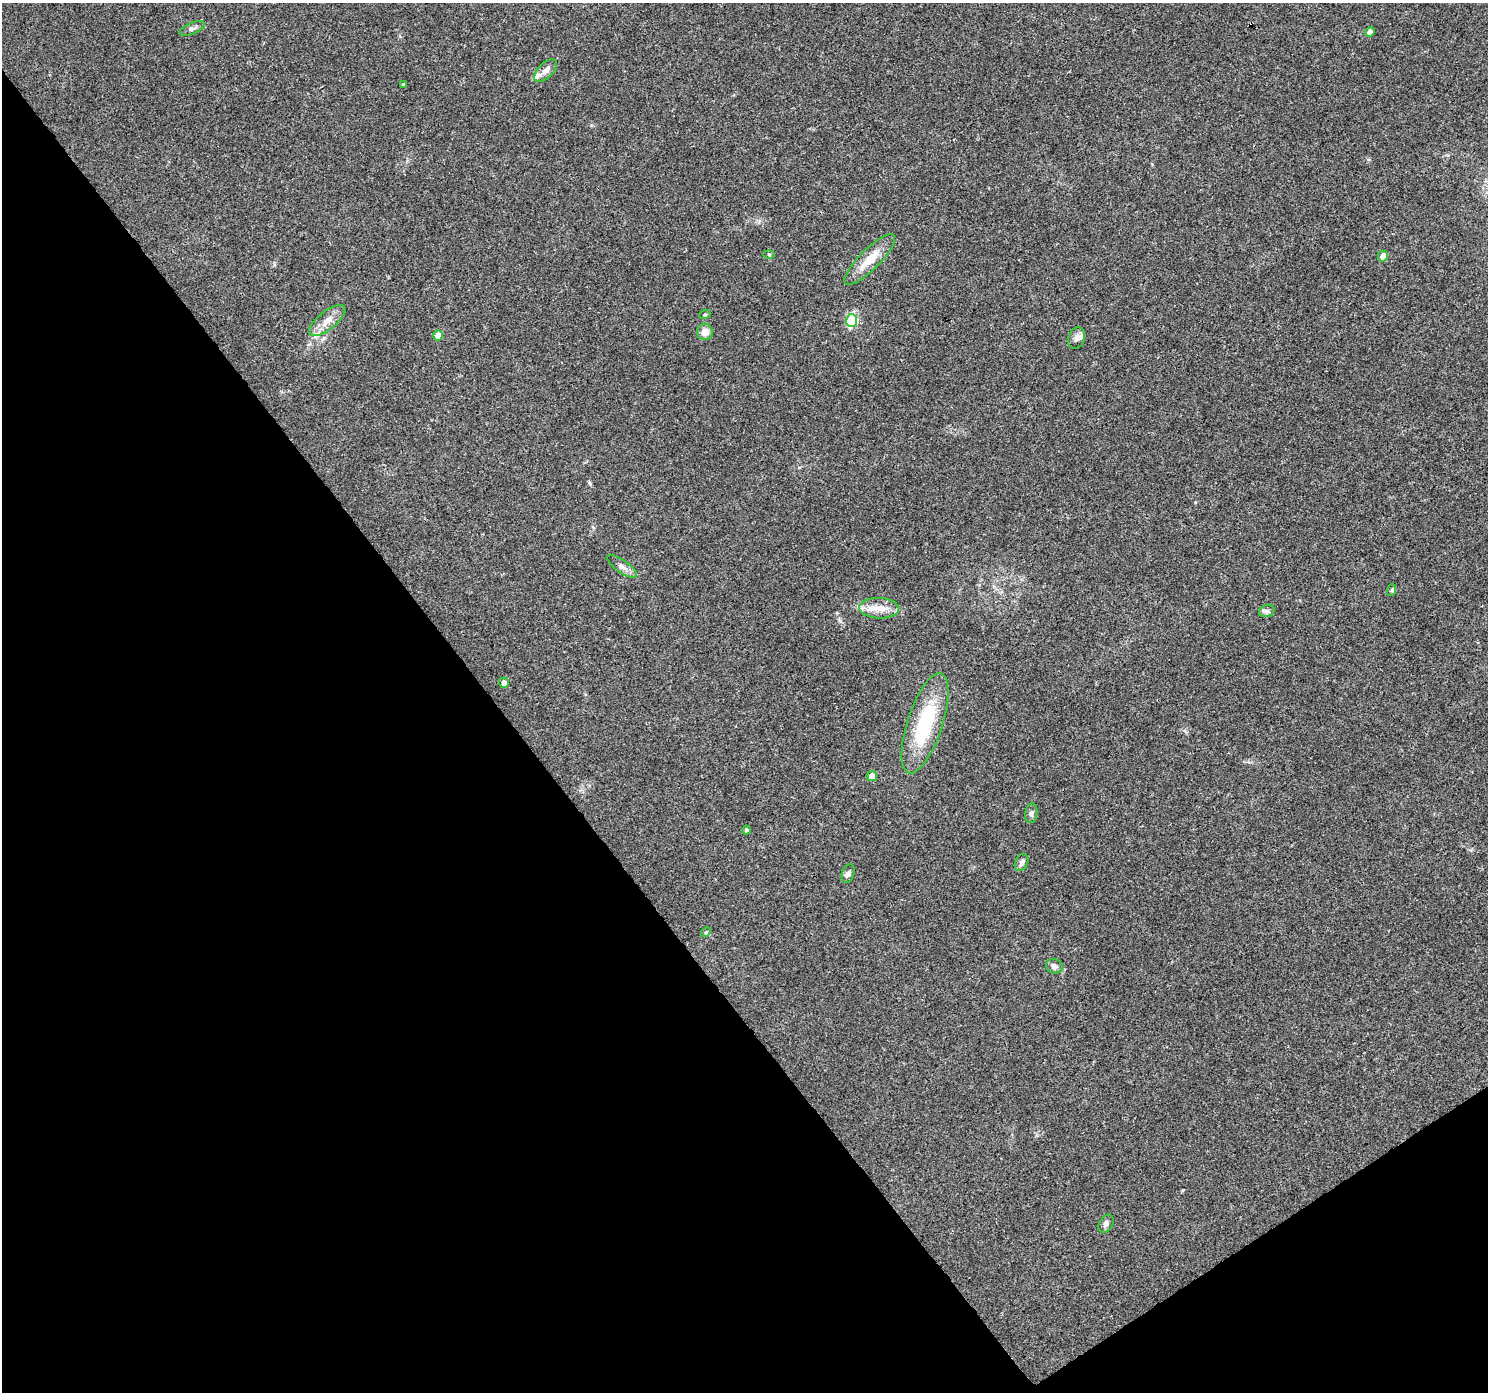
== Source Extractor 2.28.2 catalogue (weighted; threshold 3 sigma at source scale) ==
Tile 14 of 4 x 4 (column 2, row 4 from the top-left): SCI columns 1491-2976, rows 192-1581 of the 5949 x 5879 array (HDU 1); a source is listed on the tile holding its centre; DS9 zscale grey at full resolution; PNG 1490 x 1394 px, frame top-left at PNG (2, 3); each listed source drawn as its Kron ellipse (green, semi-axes under 4 px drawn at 4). Shown black and unused: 37% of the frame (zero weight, under 3 of 4 exposures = <1% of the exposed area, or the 3 px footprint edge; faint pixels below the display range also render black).
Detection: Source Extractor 2.28.2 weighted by HDU 2 'WHT'; one run over the whole footprint, this tile lists its part. Background 0.0257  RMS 0.003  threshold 0.0135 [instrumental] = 3 sigma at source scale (4.5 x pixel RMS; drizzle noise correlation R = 1.50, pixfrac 1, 0.0396/0.0396 arcsec/px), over >= 5 px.
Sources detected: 29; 2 inside a brighter listed object's ellipse — not listed separately; the other 27 listed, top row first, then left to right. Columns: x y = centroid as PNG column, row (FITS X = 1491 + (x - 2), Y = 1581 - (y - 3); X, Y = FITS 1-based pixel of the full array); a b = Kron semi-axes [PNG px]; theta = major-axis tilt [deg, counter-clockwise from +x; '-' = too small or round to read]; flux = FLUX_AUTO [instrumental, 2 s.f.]
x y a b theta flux
192 28 13 5 21 1.1
1370 32 5 4 - 1.6
546 70 14 7 44 1.6
403 84 4 3 - 0.28
769 254 5 4 - 0.33
1383 256 5 5 - 2.4
870 259 34 10 45 6.4
705 314 5 3 - 0.29
327 320 22 9 39 3.5
852 320 6 5 - 25
705 332 8 7 - 2.4
438 335 5 4 - 3.2
1076 338 11 8 68 1.4
622 566 18 6 -35 1.7
1392 590 6 4 72 0.38
879 608 20 10 -1 4.1
1267 611 8 6 20 0.84
504 683 5 5 - 1.7
925 723 52 17 72 23
872 776 5 5 - 2.4
1031 813 10 6 84 0.86
746 830 4 4 - 0.62
1022 862 9 6 66 0.96
848 874 10 6 71 0.91
706 932 5 4 - 0.34
1054 966 8 7 - 1
1106 1224 10 6 59 1